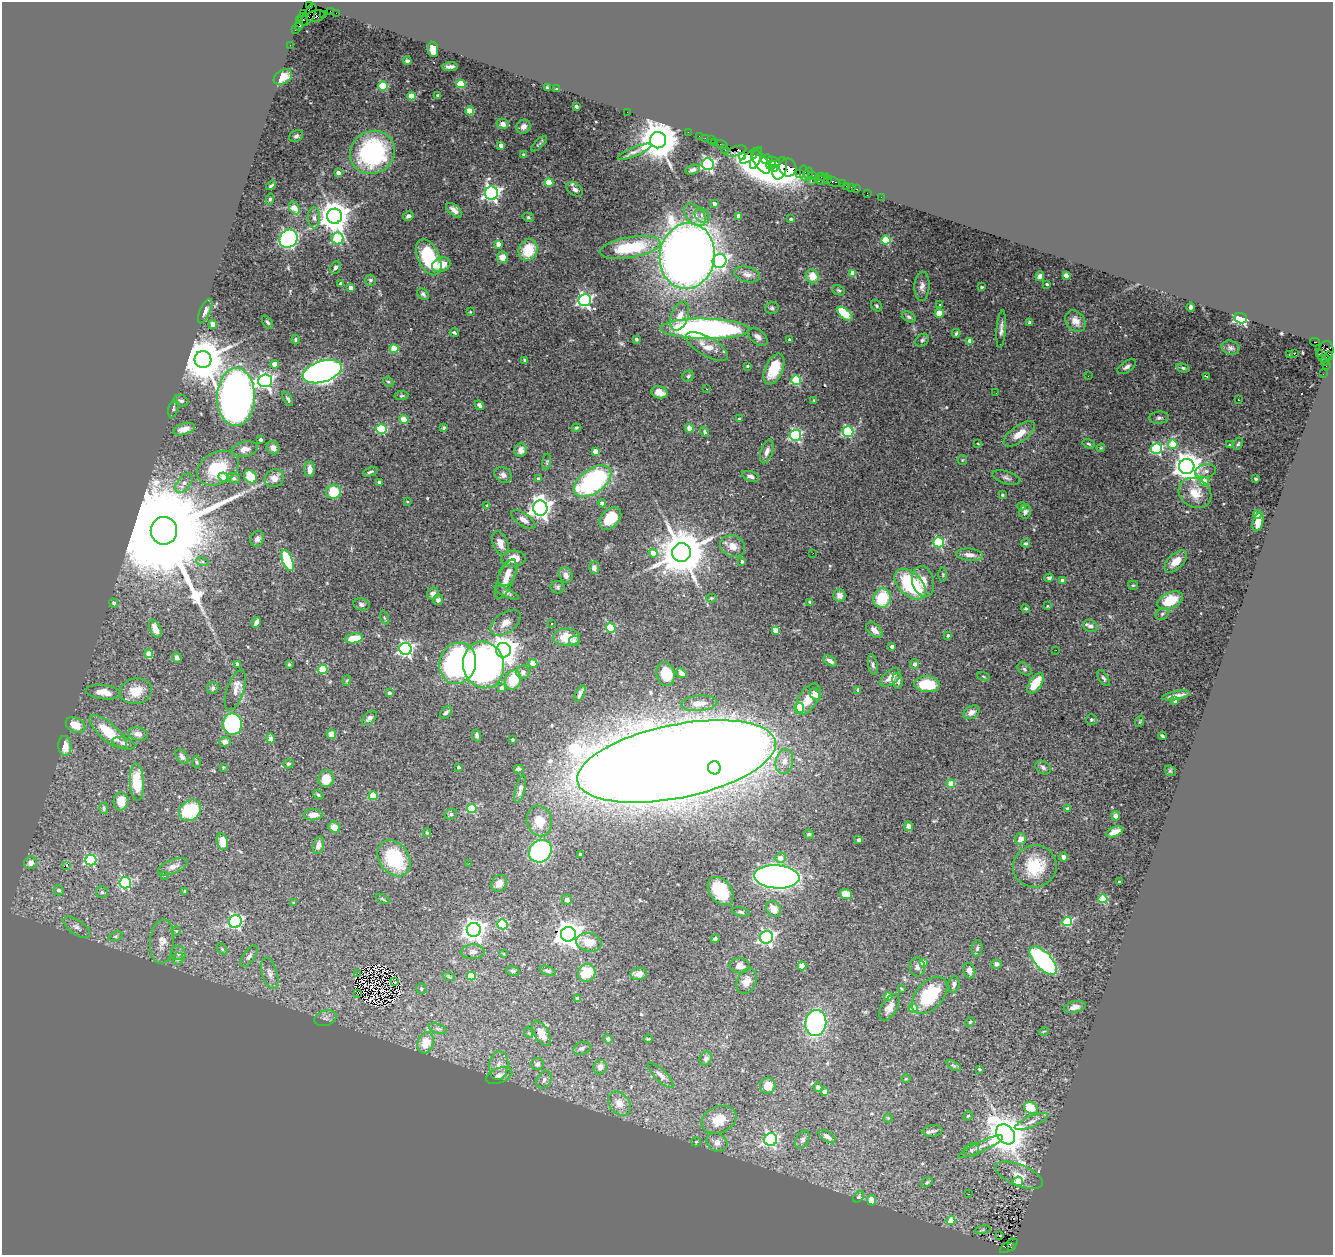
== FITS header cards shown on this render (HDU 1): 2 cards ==
NAXIS1  =                 1331
NAXIS2  =                 1253

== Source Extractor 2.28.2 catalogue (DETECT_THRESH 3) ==
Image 1331 x 1253 px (HDU 1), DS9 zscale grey, 1 PNG px = 1 image px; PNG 1335 x 1257 px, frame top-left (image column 1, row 1253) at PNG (2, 2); each listed source drawn as its Kron ellipse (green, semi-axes under 4 px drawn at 4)
Background 2.05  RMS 0.059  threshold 0.176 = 3 sigma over >= 5 px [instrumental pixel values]
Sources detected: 532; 1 with non-positive FLUX_AUTO (blend fragments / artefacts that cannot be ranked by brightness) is neither listed nor drawn; of the other 531, the 500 brightest by FLUX_AUTO listed and drawn (31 fainter detections omitted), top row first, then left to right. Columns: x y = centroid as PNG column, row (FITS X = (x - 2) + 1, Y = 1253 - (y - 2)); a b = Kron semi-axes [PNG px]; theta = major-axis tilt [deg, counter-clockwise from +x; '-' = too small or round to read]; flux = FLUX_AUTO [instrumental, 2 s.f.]
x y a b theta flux
309 5 4 2 - 61
331 11 4 2 - 120
336 13 2 2 - 29
304 14 3 2 - 92
323 14 2 2 - 75
309 15 12 5 63 900
316 16 9 6 12 1000
303 19 7 3 -63 440
300 21 4 3 - 140
299 26 5 4 - 360
295 30 2 2 - 54
290 45 2 2 - 34
433 49 8 5 -82 60
407 61 4 3 - 8
450 67 8 3 5 12
283 77 10 6 33 38
461 84 4 4 - 150
383 86 5 4 - 240
547 88 3 2 - 4.4
557 89 3 3 - 6.3
438 95 3 3 - 4.9
412 96 4 4 - 96
576 106 4 3 - 13
470 111 4 4 - 110
627 112 2 2 - 85
503 124 6 5 - 16
523 127 7 6 - 19
688 132 2 2 - 42
296 136 7 5 29 9.1
699 136 2 2 - 77
705 138 2 2 - 53
658 140 8 8 - 15000
711 140 2 2 - 79
715 143 3 3 - 160
539 144 10 3 43 6.7
501 145 4 3 - 21
722 145 6 2 -18 120
725 150 2 2 - 95
736 151 11 5 17 540
372 152 23 21 34 590
635 152 18 4 22 15
524 155 3 3 - 8.6
751 155 13 3 36 640
742 156 4 3 - 280
756 158 11 4 69 1900
767 159 5 4 - 9400
761 161 14 6 -56 4500
773 161 6 3 -24 4000
708 164 6 6 - 870
771 165 5 3 - 720
775 168 4 3 - 1300
780 168 11 6 72 1600
788 168 9 8 - 1400
693 170 7 4 16 14
338 173 4 4 - 39
799 173 4 3 - 160
804 173 8 3 -81 280
808 173 5 4 - 120
812 175 3 3 - 210
821 177 4 3 - 170
823 179 7 3 39 220
828 180 3 2 - 110
811 181 3 2 - 320
549 182 4 4 - 110
834 182 7 4 -27 380
842 184 2 2 - 20
271 185 5 3 - 7.3
847 186 3 3 - 220
851 187 3 3 - 80
575 189 9 6 -35 16
857 189 3 2 - 120
492 193 7 6 - 1400
867 193 3 2 - 31
881 197 2 2 - 22
270 199 6 4 79 6.7
714 204 4 3 - 20
294 208 7 5 -59 56
454 210 9 5 -42 22
695 215 13 8 -48 32
702 215 8 6 -38 16
334 216 7 7 - 7000
408 216 5 4 - 10
739 216 4 4 - 42
528 217 6 4 -15 6.1
314 218 11 6 -89 18
791 219 3 3 - 4.7
289 239 9 8 - 770
338 239 6 6 - 300
886 240 4 4 - 160
498 244 4 4 - 45
630 247 31 10 10 260
528 250 11 9 65 120
687 256 33 27 81 5000
429 257 19 10 -64 270
503 257 6 5 - 38
719 261 7 6 - 1100
441 265 9 7 22 50
335 267 6 5 - 10
853 273 4 4 - 66
747 274 13 7 -12 22
1066 275 4 4 - 30
812 276 7 6 - 42
1040 276 5 4 - 11
370 280 5 5 - 6.6
341 284 3 3 - 21
1047 284 3 3 - 5.3
922 286 14 7 86 22
981 287 3 3 - 8.6
351 288 4 3 - 26
838 290 6 5 - 6.7
423 294 6 5 - 8.6
585 300 6 6 - 1000
939 305 3 3 - 13
877 306 6 5 - 7.3
1191 307 4 4 - 11
772 308 7 5 14 8.1
205 311 13 5 66 17
470 312 3 3 - 4.2
939 313 4 4 - 96
845 314 9 5 -40 140
680 316 15 8 71 49
909 317 7 4 -29 9.8
1241 318 6 5 - 320
1075 321 11 9 -51 39
267 322 7 4 -56 9
1030 323 3 3 - 12
213 324 4 4 - 22
705 329 44 10 -1 1600
1001 329 19 4 86 18
454 333 4 2 - 5.6
956 333 4 3 - 5.7
758 337 11 7 -40 19
295 339 5 4 - 6.8
636 339 3 3 - 6.2
789 339 3 2 - 4
922 340 7 5 43 8.9
970 341 4 4 - 29
1315 342 5 3 - 1200
707 346 24 9 -30 54
1231 348 9 7 -21 11
394 349 4 4 - 100
1325 352 11 8 74 1800
1294 353 3 2 - 3.6
1320 353 3 3 - 82
1289 355 3 3 - 25
1329 356 4 3 - 280
203 359 8 8 - 18000
525 360 4 3 - 9.7
1325 361 6 4 65 340
275 364 4 4 - 58
1326 365 3 2 - 180
747 366 4 3 - 6.6
1127 367 11 5 34 15
1183 368 7 4 -15 7.7
774 369 16 9 66 120
322 372 20 10 17 2400
1323 374 2 2 - 34
688 376 6 5 - 7.5
1088 376 2 2 - 4
1206 376 4 2 - 5.2
796 380 5 5 - 280
265 381 7 6 - 1200
388 382 5 4 - 6
707 389 3 2 - 11
659 392 8 6 -14 38
996 393 2 2 - 7
401 396 7 4 7 5.8
236 397 29 19 90 2800
288 399 8 3 -62 7.3
814 400 4 3 - 3.9
1238 400 3 2 - 4.3
181 401 7 5 -22 11
479 405 5 3 - 10
173 409 9 4 74 7.6
1159 418 10 6 5 11
404 419 4 4 - 110
739 419 3 3 - 17
443 428 4 3 - 6.3
576 428 5 3 - 5.4
689 428 4 4 - 55
184 429 11 5 16 31
381 429 5 5 - 240
705 432 5 4 - 6.1
848 432 5 5 - 420
1019 434 18 8 36 56
795 435 5 5 - 550
261 440 3 3 - 10
978 443 3 3 - 3.6
1089 444 6 4 -19 6.7
1173 444 5 4 - 120
1238 444 6 3 62 5.3
1230 445 3 3 - 11
273 448 7 6 - 24
1101 448 4 3 - 4.3
245 449 13 7 13 29
1156 449 5 5 - 510
521 450 7 6 - 27
595 451 4 4 - 38
767 451 12 6 72 19
962 460 5 5 - 4.2
547 462 8 4 83 5.6
1187 466 7 7 - 5100
218 468 22 15 28 180
310 469 8 5 89 27
1205 471 10 7 12 17
370 472 7 3 23 7.3
503 475 9 7 -33 16
751 476 9 5 -18 13
223 477 5 4 - 30
250 477 7 6 - 120
234 478 6 5 - 8.3
274 478 10 8 31 36
1006 478 14 6 -17 15
538 479 3 3 - 14
1256 479 3 3 - 5.2
593 481 21 12 36 620
379 482 3 3 - 11
1205 482 4 4 - 120
184 483 11 6 50 23
334 492 7 7 - 120
1195 493 17 14 -32 80
1002 495 4 3 - 5
407 502 3 2 - 3.5
602 503 4 4 - 17
487 506 4 3 - 4.8
1022 506 4 3 - 4.6
540 508 7 7 - 2700
1025 511 7 6 - 12
1257 515 4 4 - 92
610 518 13 9 46 96
523 520 14 6 -34 26
1258 522 9 5 75 44
164 531 14 13 - 170000
257 539 8 6 63 13
938 542 5 5 - 350
500 543 13 7 -69 30
1025 543 4 4 - 7.4
733 546 13 10 -21 42
653 553 4 4 - 44
681 553 9 9 - 21000
813 553 2 2 - 9.2
970 555 13 6 -6 26
513 559 12 8 3 51
287 560 11 5 -69 230
202 561 6 4 -19 5.8
1176 561 14 7 44 43
742 562 4 3 - 9.3
594 568 6 5 - 15
508 573 14 8 63 33
566 575 8 6 -67 23
943 575 7 3 -89 5.2
1049 578 5 4 - 8.6
506 579 21 8 67 47
1062 580 4 3 - 16
923 581 15 11 -75 56
910 584 19 11 -44 340
1133 585 5 4 - 4.6
558 587 7 6 - 7.8
433 593 6 5 - 17
507 593 13 4 -26 11
840 595 6 6 - 18
712 598 5 4 - 4.6
882 598 10 8 71 170
438 600 5 5 - 8.9
1170 600 13 8 24 120
810 602 4 3 - 5.1
114 603 4 4 - 8.7
361 604 8 6 -13 12
1047 606 4 3 - 3.9
1026 609 4 4 - 6
1162 614 7 5 33 8
384 618 7 3 -71 4.2
256 622 6 4 61 15
506 623 17 10 36 32
552 623 3 2 - 4.4
1090 626 7 5 -20 11
611 628 5 4 - 230
155 629 9 5 -68 38
776 630 4 4 - 58
874 630 10 6 -44 28
948 636 4 3 - 8.9
566 637 13 9 0 76
354 638 9 5 10 79
575 641 6 5 - 8.9
892 646 4 3 - 9.9
405 649 6 6 - 990
503 650 7 7 - 4900
1056 650 2 2 - 7.7
149 654 4 4 - 70
177 658 5 5 - 12
830 661 7 4 -32 16
458 663 21 18 71 710
533 663 4 4 - 100
238 664 4 3 - 9.5
289 664 4 4 - 4.8
915 664 5 4 - 11
484 665 23 20 -77 1400
873 665 10 5 -78 9.8
323 669 5 4 - 170
1025 669 8 5 -41 9.3
523 672 7 6 - 16
681 673 5 4 - 14
666 674 12 9 -76 82
983 676 7 3 -19 4.4
891 677 12 6 39 40
1103 678 9 4 -55 10
513 680 10 7 71 110
347 681 5 3 - 4.2
898 681 8 5 -83 15
1035 683 12 6 55 110
927 684 13 8 -5 100
213 688 6 5 - 9.8
502 688 4 3 - 22
235 690 21 8 70 34
858 690 4 3 - 15
136 691 16 12 11 74
103 692 17 7 -7 42
389 693 3 3 - 11
580 693 9 3 63 13
815 694 6 5 - 29
1176 696 14 3 10 19
808 699 17 9 58 56
1175 701 4 3 - 21
699 703 18 7 5 42
799 708 5 5 - 270
446 712 7 4 48 10
971 712 9 6 29 19
369 718 9 5 42 15
1091 720 5 5 - 6
1140 721 6 3 71 4.2
233 724 11 9 -88 400
75 725 10 7 -26 63
108 732 23 8 -41 130
138 734 10 6 -10 27
331 734 5 4 - 40
477 735 6 4 -77 9.5
1162 736 4 2 - 5.9
271 738 5 4 - 32
512 740 3 2 - 4
225 742 6 5 - 18
124 743 12 5 -16 14
65 746 10 6 -84 46
182 756 8 5 -55 11
676 761 101 36 12 28000
784 761 13 8 79 32
196 762 6 4 -87 5.2
288 764 5 4 - 7.2
223 767 3 3 - 4.4
459 767 3 3 - 9.5
1043 767 8 6 -34 12
714 768 6 6 - 290
519 769 5 4 - 8.4
1170 771 6 5 - 4.9
326 779 8 7 - 78
137 782 19 7 -87 130
951 783 4 4 - 100
520 789 14 4 75 17
318 795 6 3 -33 6.1
373 796 4 4 - 130
121 801 9 7 87 48
104 808 6 4 90 7.7
1068 808 4 3 - 6.1
472 809 5 4 - 220
190 810 11 9 42 200
451 814 6 5 - 7.7
313 815 9 5 2 32
1116 816 4 4 - 25
539 821 15 12 -77 58
908 826 5 4 - 14
334 827 6 5 - 38
1115 832 9 4 22 34
427 833 4 4 - 4.8
809 834 5 4 - 4.6
1020 839 6 5 - 28
859 840 4 3 - 15
222 842 8 5 -78 53
318 845 9 5 74 18
540 851 12 10 44 530
581 854 3 3 - 9.4
1063 857 4 4 - 15
394 858 19 15 -54 270
781 858 5 5 - 31
91 860 5 5 - 380
31 863 6 6 - 25
469 863 2 2 - 12
66 866 3 3 - 28
1035 866 22 21 - 160
173 867 15 7 22 23
164 875 3 3 - 5.7
777 877 22 11 -4 3100
1119 882 3 3 - 6.4
125 883 6 5 - 430
499 883 9 7 60 24
59 890 5 5 - 12
185 891 3 3 - 7.3
721 891 16 10 -52 150
102 892 6 6 - 8.2
846 894 6 5 - 79
382 899 7 3 -28 5.5
1103 899 4 4 - 180
567 900 5 5 - 12
293 903 4 4 - 4.9
774 909 8 7 - 53
741 912 9 4 -12 7
235 921 6 6 - 870
1067 922 5 4 - 270
502 924 5 5 - 260
77 927 15 7 -35 23
474 930 7 7 - 2800
176 931 4 4 - 4.8
568 934 7 7 - 4600
115 936 7 4 18 7.4
766 937 6 6 - 930
715 939 4 4 - 12
162 942 22 12 84 49
589 942 13 9 -12 60
977 948 8 5 80 8.6
222 949 6 4 -46 5
473 952 12 7 2 17
179 953 7 7 - 19
503 954 3 3 - 4.1
249 956 12 5 55 14
178 959 6 5 - 8.7
1043 961 18 8 -46 680
923 962 4 4 - 40
996 964 5 4 - 13
740 966 10 7 -7 25
802 966 4 4 - 110
917 967 9 7 -79 16
513 971 7 4 -11 7
548 971 8 4 -19 8.4
969 971 8 6 -73 21
270 973 16 7 -73 24
358 973 3 2 - 4.4
587 973 9 8 - 110
639 974 8 6 5 22
471 976 4 4 - 110
449 977 6 4 -19 5
747 981 13 9 64 33
395 982 3 2 - 3.6
954 984 8 5 83 13
421 988 5 5 - 7.4
901 989 4 3 - 4.2
357 993 3 2 - 6.1
930 995 22 13 48 230
888 996 4 4 - 60
578 998 4 3 - 12
889 1007 15 7 59 32
1075 1007 11 5 13 22
913 1008 4 4 - 120
325 1018 11 7 16 17
970 1022 5 4 - 4.6
816 1023 13 10 80 850
438 1029 9 4 -18 9.7
1044 1031 5 3 - 3.7
529 1033 5 3 - 3.5
541 1033 14 7 -60 59
608 1039 5 4 - 8.3
648 1039 4 3 - 4.3
425 1043 11 8 74 65
582 1048 9 6 18 12
706 1059 7 6 - 12
537 1064 6 6 - 16
499 1065 14 9 83 35
954 1066 8 4 -30 7.2
600 1067 7 6 - 20
979 1069 3 3 - 4.1
661 1075 17 5 -44 18
499 1076 13 7 19 32
906 1079 5 3 - 3.6
544 1080 9 6 59 18
768 1086 8 7 - 42
818 1087 5 4 - 9.6
825 1092 4 4 - 25
619 1103 13 10 -52 39
1031 1108 7 5 -27 89
968 1116 5 4 - 4.4
888 1118 4 4 - 3.6
719 1120 18 13 22 99
1031 1122 18 5 22 26
932 1131 10 6 7 12
1006 1134 11 8 -50 12000
827 1137 10 5 -33 15
771 1139 6 6 - 750
802 1140 10 6 61 12
696 1142 5 4 - 4.2
717 1142 11 9 -24 32
980 1147 24 5 25 25
971 1150 8 6 19 13
1019 1175 25 10 -23 64
1018 1181 5 4 - 120
927 1182 6 4 30 6.3
968 1194 3 2 - 4.5
859 1197 6 4 42 5.9
872 1200 5 4 - 51
951 1221 4 4 - 86
983 1230 8 4 9 6.8
1000 1236 3 2 - 10
1009 1246 10 5 35 860
1011 1247 3 2 - 180
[31 fainter detections neither listed nor drawn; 1 non-positive-flux detection neither listed nor drawn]